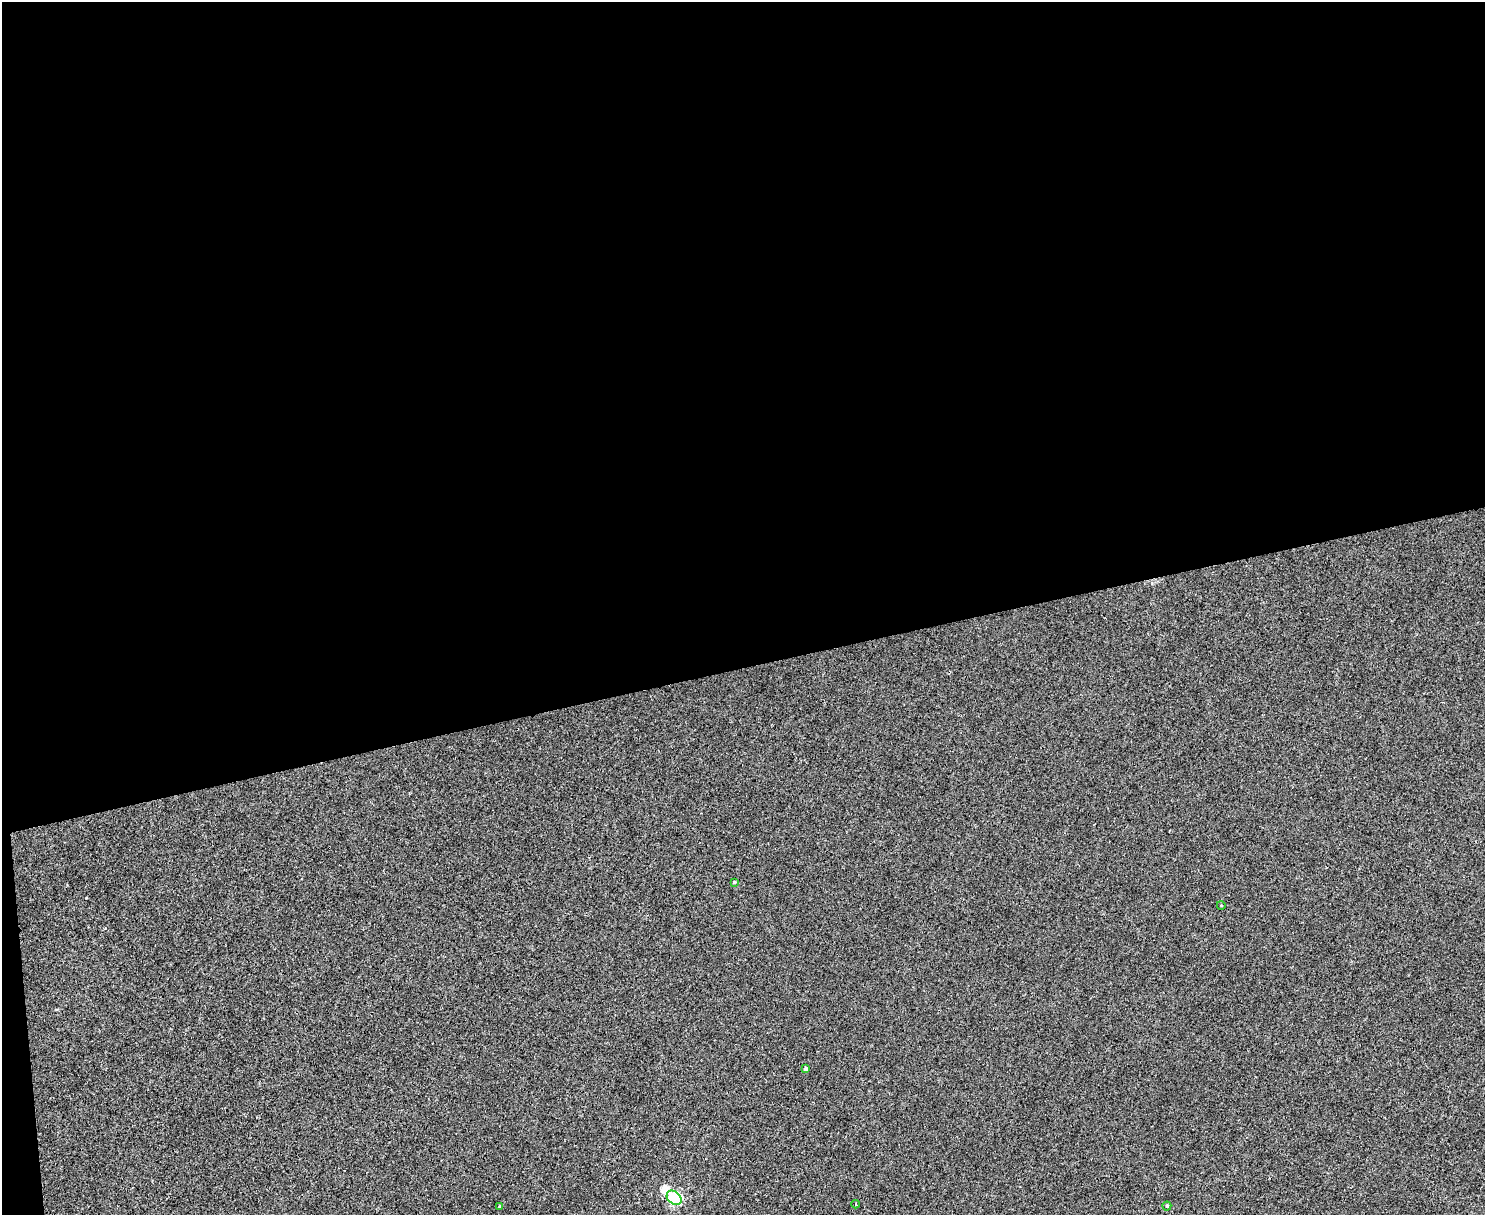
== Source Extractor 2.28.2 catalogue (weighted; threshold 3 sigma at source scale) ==
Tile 1 of 3 x 4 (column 1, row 1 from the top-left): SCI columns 249-1731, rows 3640-4852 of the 4834 x 4854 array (HDU 1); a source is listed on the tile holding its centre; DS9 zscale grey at full resolution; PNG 1487 x 1217 px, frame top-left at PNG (2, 2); each listed source drawn as its Kron ellipse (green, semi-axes under 4 px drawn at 4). Shown black and unused: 56% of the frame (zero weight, under 2 of 3 exposures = <1% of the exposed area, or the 3 px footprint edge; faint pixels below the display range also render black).
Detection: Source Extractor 2.28.2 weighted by HDU 2 'WHT'; one run over the whole footprint, this tile lists its part. Background 0.0018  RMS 0.005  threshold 0.0225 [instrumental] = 3 sigma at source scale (4.5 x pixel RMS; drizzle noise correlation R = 1.50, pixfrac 1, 0.05/0.05 arcsec/px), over >= 5 px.
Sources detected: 7; all 7 listed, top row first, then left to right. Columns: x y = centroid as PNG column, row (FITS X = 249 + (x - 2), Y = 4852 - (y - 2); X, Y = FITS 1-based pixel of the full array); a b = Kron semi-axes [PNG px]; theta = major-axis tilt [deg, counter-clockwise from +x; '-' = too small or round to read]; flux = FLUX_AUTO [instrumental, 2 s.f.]
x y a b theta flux
734 882 3 3 - 0.52
1221 905 4 3 - 0.4
805 1069 4 4 - 1.3
674 1198 8 6 -40 98
856 1204 4 3 - 0.48
1167 1206 4 4 - 0.71
499 1207 3 3 - 0.6